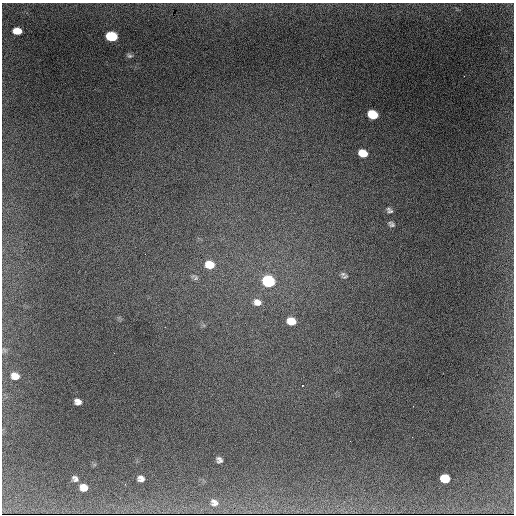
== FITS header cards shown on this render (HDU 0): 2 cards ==
NAXIS1  =                  512
NAXIS2  =                  512

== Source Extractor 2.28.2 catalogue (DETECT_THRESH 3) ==
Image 512 x 512 px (HDU 0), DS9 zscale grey, 1 PNG px = 1 image px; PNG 516 x 516 px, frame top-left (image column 1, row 512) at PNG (2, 3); no overlay
Background 1130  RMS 33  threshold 98.3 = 3 sigma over >= 5 px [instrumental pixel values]
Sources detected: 22; all 22 listed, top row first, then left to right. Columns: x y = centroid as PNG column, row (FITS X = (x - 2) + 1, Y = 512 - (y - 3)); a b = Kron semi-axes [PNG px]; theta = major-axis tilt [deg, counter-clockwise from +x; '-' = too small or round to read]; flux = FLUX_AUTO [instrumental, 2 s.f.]
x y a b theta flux
17 31 8 6 -6 31000
111 36 8 6 -9 140000
129 56 8 5 -19 4700
372 114 8 6 -24 67000
363 153 8 6 -25 33000
389 210 8 5 -36 5900
391 224 7 5 -28 5500
210 265 10 9 - 35000
343 274 9 7 -5 6600
195 277 11 7 -28 6900
268 281 9 7 -21 210000
257 302 11 9 -29 15000
291 321 8 7 - 30000
4 350 7 5 -45 4600
15 376 10 9 - 22000
78 402 7 6 - 12000
219 460 6 5 - 7000
75 478 7 5 -43 7200
445 478 8 7 - 53000
141 479 7 5 -14 9800
83 487 7 6 - 21000
214 502 11 9 -31 13000